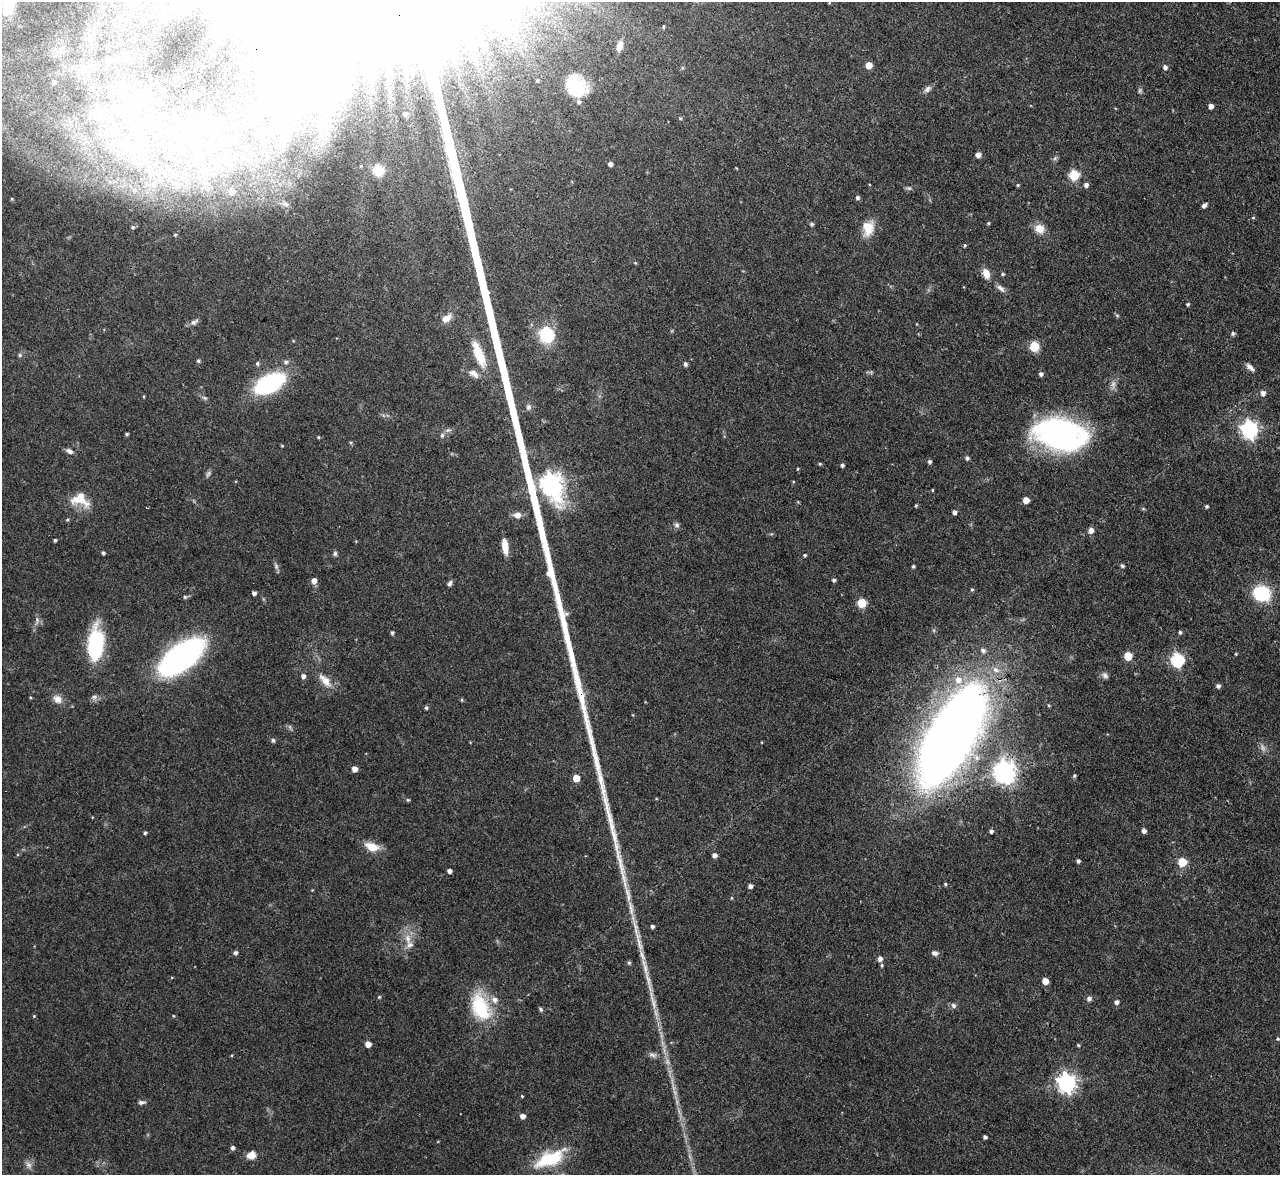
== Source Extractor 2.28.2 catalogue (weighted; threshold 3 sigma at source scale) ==
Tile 10 of 4 x 4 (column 2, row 3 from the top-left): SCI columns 1279-2556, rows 1314-2486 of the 5112 x 5093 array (HDU 1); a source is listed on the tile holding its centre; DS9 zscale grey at full resolution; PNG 1282 x 1177 px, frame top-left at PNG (2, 2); no overlay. Shown black and unused: <1% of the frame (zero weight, under 3 of 4 exposures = <1% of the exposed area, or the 3 px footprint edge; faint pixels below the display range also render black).
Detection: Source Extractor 2.28.2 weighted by HDU 2 'WHT'; one run over the whole footprint, this tile lists its part. Background 0.0965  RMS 0.0042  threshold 0.019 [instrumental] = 3 sigma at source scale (4.5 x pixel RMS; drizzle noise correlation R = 1.50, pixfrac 1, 0.05/0.05 arcsec/px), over >= 5 px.
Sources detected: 184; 7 too faint to see at this stretch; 3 inside a brighter object's white glare — not listed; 5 inside a brighter listed object's ellipse — not listed separately; the other 169 listed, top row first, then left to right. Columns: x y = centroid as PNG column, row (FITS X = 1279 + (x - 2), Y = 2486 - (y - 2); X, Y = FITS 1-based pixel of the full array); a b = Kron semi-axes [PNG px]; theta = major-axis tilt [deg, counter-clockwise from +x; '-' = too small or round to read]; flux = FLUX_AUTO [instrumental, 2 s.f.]
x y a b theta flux
8 6 28 16 73 13
462 17 20 11 -7 6
663 27 5 3 - 0.43
491 35 4 4 - 1.1
620 46 13 7 78 3.2
869 65 5 5 - 5.3
1165 67 5 5 - 1.5
537 80 4 3 - 0.58
54 82 4 4 - 0.98
577 86 28 21 -29 19
927 89 12 7 40 1.7
1140 91 8 4 82 0.79
192 95 6 5 - 0.74
292 99 13 10 -22 4.8
1211 106 4 4 - 2.1
405 114 5 5 - 1.2
680 118 5 4 - 0.59
978 155 5 4 - 2.7
1055 158 8 4 46 0.83
610 164 4 4 - 1.7
378 170 6 6 - 38
1074 175 6 5 - 27
110 182 7 4 -20 1.1
154 183 8 7 - 2.5
1018 185 5 4 - 0.5
1086 185 5 5 - 1.6
909 188 7 6 - 0.92
232 192 8 6 33 2.6
857 197 5 5 - 0.93
12 199 4 4 - 0.48
285 204 10 7 -19 1.9
1204 205 5 4 - 1.5
1253 218 5 3 - 0.41
988 223 4 4 - 0.48
812 224 6 4 -15 0.71
133 227 4 3 - 0.66
868 228 20 14 80 7.3
1040 229 13 11 -38 4.4
965 245 4 3 - 0.5
986 274 11 7 -70 4.3
1002 274 5 4 - 0.59
1001 288 13 6 -39 1.8
1188 304 4 4 - 0.69
446 318 12 7 35 4
194 322 12 6 28 1.7
1233 333 5 5 - 0.96
547 335 7 7 - 64
1034 347 6 5 - 23
479 354 35 11 -68 12
20 355 6 5 - 0.82
198 361 5 4 - 0.74
286 362 6 6 - 1.2
257 364 5 5 - 0.85
685 364 5 4 - 1.1
1250 367 12 6 -41 2.1
473 374 15 8 -35 3
1041 374 5 5 - 1.1
269 383 28 14 27 53
1263 393 6 5 - 2
205 398 7 5 -27 0.91
528 407 8 7 - 1.4
1249 429 7 7 - 150
448 430 8 5 23 1.2
127 434 3 3 - 0.63
1060 434 41 25 -12 140
442 435 7 5 89 1
318 437 4 3 - 0.43
282 446 3 3 - 0.38
69 451 10 5 -28 1.6
967 458 5 4 - 1.1
930 462 4 4 - 0.93
820 464 5 3 - 0.47
842 465 4 4 - 1.1
798 469 4 3 - 0.45
551 484 11 8 -70 310
932 490 3 3 - 0.35
80 500 26 17 -21 9.1
1026 500 5 5 - 5.3
798 502 4 4 - 0.37
916 505 4 3 - 0.59
1206 506 3 3 - 0.82
954 512 4 4 - 1.6
517 515 9 7 5 2.9
67 520 5 4 - 0.58
677 525 7 6 - 1.2
1091 530 6 5 - 2.4
55 540 4 3 - 0.65
505 547 16 6 -82 5.8
103 553 4 3 - 0.89
335 554 6 5 - 0.91
805 555 5 4 - 0.63
276 566 10 6 -70 1.2
913 566 4 3 - 0.73
1122 566 5 4 - 0.77
834 580 4 4 - 0.92
314 581 6 5 - 2.9
450 584 7 5 64 1.1
972 590 5 4 - 0.62
254 593 4 4 - 1.5
1261 593 17 14 -19 25
185 597 5 5 - 0.66
861 603 5 5 - 20
37 620 9 6 -90 1.5
1180 632 4 4 - 0.79
392 633 4 4 - 0.8
95 644 35 15 85 36
983 650 7 6 - 1.6
1236 654 3 3 - 0.37
1128 656 5 5 - 13
181 657 35 16 37 160
1177 660 6 6 - 68
1105 675 9 7 -34 1.5
303 676 5 5 - 1.6
325 680 21 9 -47 5.2
1218 686 5 4 - 1.3
94 697 9 6 9 1.5
57 699 13 10 -39 3.4
462 700 5 4 - 0.52
1049 705 4 4 - 0.43
426 708 5 4 - 0.72
952 734 88 36 61 540
273 740 6 5 - 0.82
354 769 4 4 - 3.5
1005 772 8 8 - 330
1074 775 4 4 - 0.65
576 778 5 5 - 8
408 800 5 4 - 0.59
991 831 4 4 - 1.1
1144 831 5 4 - 1.8
145 833 4 4 - 0.8
372 847 18 10 -20 6.5
714 855 4 4 - 2
1078 861 4 3 - 1
1182 862 6 6 - 12
449 871 4 4 - 1.6
945 884 4 3 - 0.6
750 886 4 4 - 1.7
731 898 5 3 - 0.39
652 926 4 4 - 1
635 928 37 7 -78 8.7
408 939 13 8 -80 4.1
235 953 5 5 - 1.1
935 953 9 6 -10 1.5
880 959 5 4 - 2.1
629 963 5 4 - 0.73
882 965 5 4 - 0.62
645 969 31 6 -79 6.9
1045 981 5 5 - 5.6
379 997 4 4 - 0.51
1089 999 6 5 - 1.5
653 1002 30 6 -74 5.9
1116 1002 5 5 - 1.6
953 1005 7 6 - 1.3
480 1007 36 21 -64 25
541 1009 6 4 -53 0.84
34 1016 4 3 - 0.42
173 1016 4 3 - 0.37
1278 1039 4 4 - 0.63
368 1044 5 4 - 4.1
1078 1045 4 3 - 0.52
652 1055 12 6 -15 1.7
1067 1083 8 7 - 200
522 1096 3 3 - 0.41
141 1102 9 5 1 1.3
522 1116 5 4 - 2.7
985 1137 4 4 - 1.2
232 1148 5 4 - 1.2
251 1155 9 8 - 4.3
550 1159 40 17 24 23
Overlapping masked pixels (flux is a lower limit): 2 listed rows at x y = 95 644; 952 734
Isophote crosses this tile's border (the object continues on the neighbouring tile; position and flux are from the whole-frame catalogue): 1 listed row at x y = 8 6
Unlisted compact peaks at least as high as the median listed source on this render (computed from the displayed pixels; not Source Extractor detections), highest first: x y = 612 827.